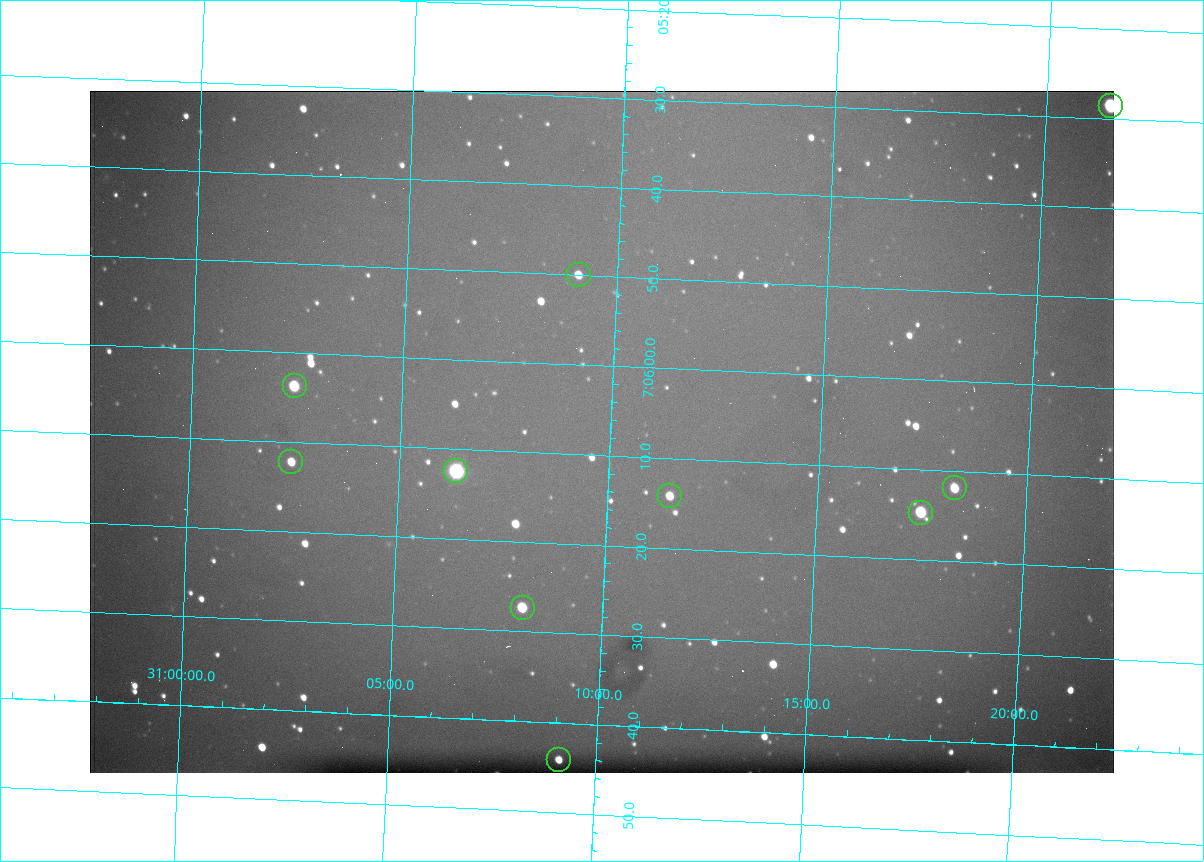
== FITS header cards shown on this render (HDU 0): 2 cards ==
NAXIS1  =                 1024 /fastest changing axis
NAXIS2  =                  682 /next to fastest changing axis

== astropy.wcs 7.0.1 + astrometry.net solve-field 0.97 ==
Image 1024 x 682 px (HDU 0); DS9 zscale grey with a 90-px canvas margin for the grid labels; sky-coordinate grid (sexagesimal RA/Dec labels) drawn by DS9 from the SOLVED WCS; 10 Tycho-2 reference stars matched to detected sources circled (green)
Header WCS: RA---TAN/DEC--TAN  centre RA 07:06:07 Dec +31:10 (106.53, +31.16 deg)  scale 1.44 arcsec/px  FOV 24.5' x 16.3'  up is -93 deg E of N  parity flipped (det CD > 0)
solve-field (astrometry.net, Tycho-2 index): VERIFIED the header's WCS against the Tycho-2 star catalogue (10 matches, 0 conflicts) and refined it, rather than solving blind
Solved WCS: RA---TAN-SIP/DEC--TAN-SIP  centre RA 07:06:07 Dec +31:10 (106.53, +31.16 deg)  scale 1.43 arcsec/px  FOV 24.4' x 16.3'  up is -92 deg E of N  parity flipped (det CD > 0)
The solver's refit moves the header's centre by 0.59 arcsec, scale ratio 0.9961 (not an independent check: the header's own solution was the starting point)
Tycho-2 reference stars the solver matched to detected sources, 10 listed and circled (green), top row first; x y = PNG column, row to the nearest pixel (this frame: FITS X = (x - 90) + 1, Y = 682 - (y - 91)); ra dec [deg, ICRS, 3 dp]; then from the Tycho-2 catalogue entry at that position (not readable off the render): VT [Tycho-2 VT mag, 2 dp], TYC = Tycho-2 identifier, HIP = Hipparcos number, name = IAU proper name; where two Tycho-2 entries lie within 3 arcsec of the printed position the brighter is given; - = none
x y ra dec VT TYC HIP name
1111 106 106.369 +31.359 8.79 2438-636-1 - -
579 275 106.458 +31.151 12.35 2438-728-1 - -
295 386 106.516 +31.041 10.39 2438-398-1 - -
291 462 106.551 +31.041 11.84 2438-663-1 - -
456 471 106.552 +31.106 9.20 2438-180-1 - -
955 488 106.550 +31.305 11.61 2438-184-1 - -
670 496 106.559 +31.192 11.79 2438-1039-1 - -
921 513 106.562 +31.292 10.01 2438-106-1 - -
523 608 106.614 +31.135 11.36 2438-550-1 - -
559 760 106.684 +31.152 11.76 2438-931-1 - -